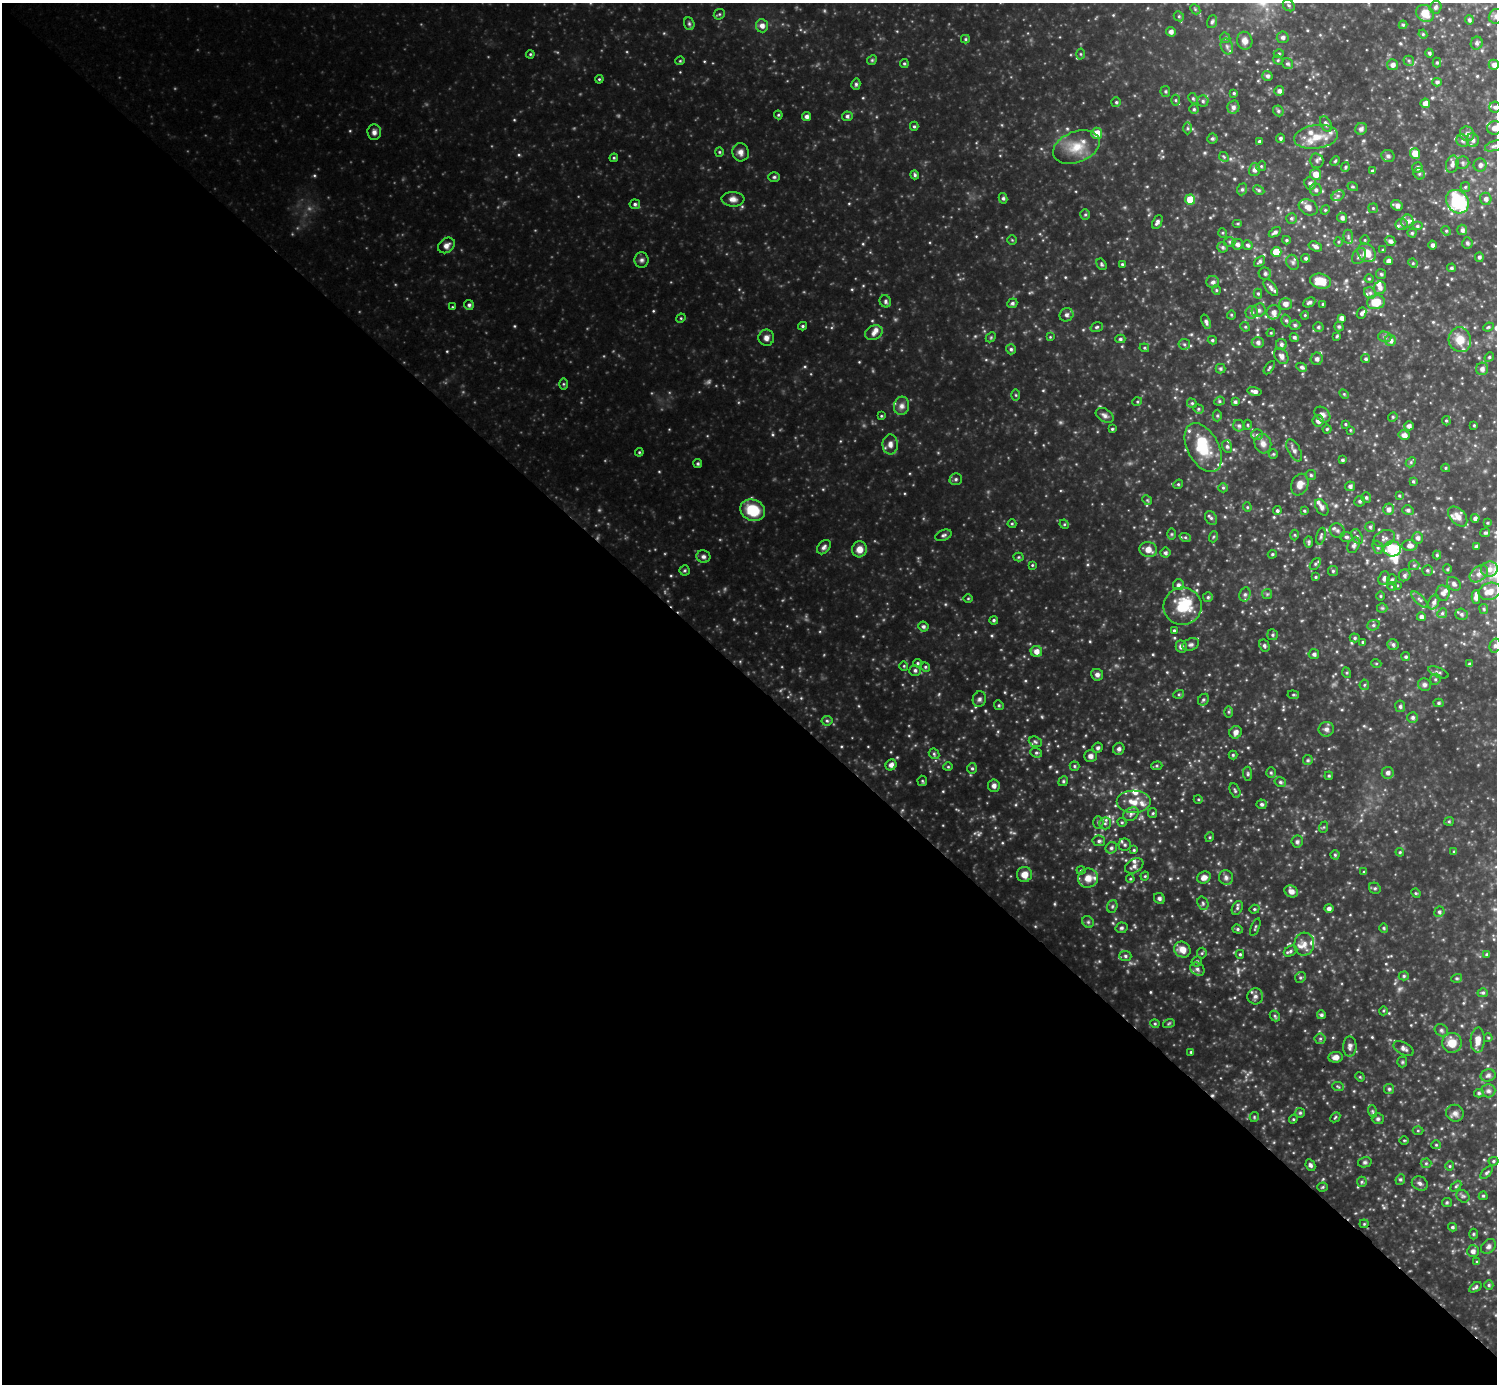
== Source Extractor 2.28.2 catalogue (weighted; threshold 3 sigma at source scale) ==
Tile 9 of 4 x 4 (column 1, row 3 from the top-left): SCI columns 4-1498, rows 1540-2921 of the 5985 x 5986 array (HDU 1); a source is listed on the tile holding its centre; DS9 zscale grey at full resolution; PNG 1499 x 1386 px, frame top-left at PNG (2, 3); each listed source drawn as its Kron ellipse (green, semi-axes under 4 px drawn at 4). Shown black and unused: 51% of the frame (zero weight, under 3 of 4 exposures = <1% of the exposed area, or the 3 px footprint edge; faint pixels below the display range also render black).
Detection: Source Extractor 2.28.2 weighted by HDU 2 'WHT'; one run over the whole footprint, this tile lists its part. Background 0.368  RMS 0.037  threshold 0.165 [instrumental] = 3 sigma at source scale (4.5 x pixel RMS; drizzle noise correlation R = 1.50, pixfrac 1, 0.05/0.05 arcsec/px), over >= 5 px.
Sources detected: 570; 6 too faint to see at this stretch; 2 inside a brighter object's white glare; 1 cosmic-ray / hot-pixel residue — neither listed nor drawn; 30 inside a brighter listed object's ellipse — not listed separately; of the other 531, all 500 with FLUX_AUTO >= 3.41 (the completeness limit of this list) listed and drawn (31 fainter detections not listed), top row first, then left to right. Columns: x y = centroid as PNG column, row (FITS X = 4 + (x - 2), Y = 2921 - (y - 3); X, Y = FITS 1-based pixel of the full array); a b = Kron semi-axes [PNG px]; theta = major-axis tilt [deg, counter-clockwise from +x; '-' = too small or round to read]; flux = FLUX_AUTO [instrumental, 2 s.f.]
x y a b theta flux
1289 5 6 5 - 6.9
1436 7 6 6 - 8.1
1195 9 6 4 -47 5
1425 13 9 8 - 52
719 14 6 5 - 5.2
1179 16 5 4 - 5.4
1496 16 8 7 - 12
1469 20 5 4 - 7.7
1212 22 6 5 - 6.8
689 24 6 5 - 6.4
1403 25 4 4 - 4.9
762 26 7 6 - 18
1171 32 5 4 - 14
1423 34 4 4 - 4.2
1283 37 6 6 - 10
1225 38 5 5 - 5.3
965 39 4 4 - 4.4
1245 41 9 7 -77 21
1477 43 6 6 - 7.5
1227 46 8 6 -70 11
1279 53 5 3 - 3.7
1429 53 4 4 - 6.9
530 54 4 3 - 4
1081 54 5 3 - 3.9
872 60 5 4 - 4.9
1278 60 5 4 - 4.4
680 61 4 4 - 3.7
1409 61 5 5 - 6.2
1437 62 5 4 - 5.1
904 64 4 4 - 5
1288 64 6 5 - 6.5
1393 65 5 5 - 14
1494 65 5 5 - 16
1267 76 5 5 - 9.5
599 79 4 4 - 3.9
1437 82 5 4 - 7.2
856 84 5 4 - 7.1
1165 91 5 4 - 4.9
1279 91 5 4 - 11
1234 93 4 4 - 4.4
1193 98 6 4 -63 5
1176 100 5 3 - 4.1
1203 101 5 5 - 7.6
1116 102 5 5 - 5.6
1425 103 5 5 - 25
1233 107 7 6 - 12
1495 107 5 5 - 8
1194 109 4 4 - 5.3
1278 111 6 5 - 5.4
778 115 4 4 - 4.3
806 116 4 4 - 12
847 116 5 5 - 8.9
1326 124 8 5 -61 10
914 126 4 4 - 5
1188 128 6 4 -90 5.8
1494 128 7 6 - 20
1361 129 6 5 - 12
374 132 8 7 - 14
1097 133 5 5 - 48
1467 134 8 7 - 15
1316 137 22 11 8 66
1212 138 5 5 - 6.5
1280 138 4 4 - 7.4
1473 140 7 6 - 11
1259 141 4 4 - 5.3
1463 141 6 6 - 8.7
1494 146 9 4 19 8.4
1076 147 24 15 22 80
719 152 4 4 - 4.4
741 152 9 8 - 17
1415 153 5 5 - 45
1388 156 7 6 - 9.1
1224 157 5 4 - 4.3
614 158 4 4 - 4.5
1317 161 7 7 - 11
1335 161 5 4 - 4.8
1463 163 7 6 - 8.2
1452 164 9 6 76 14
1480 165 6 6 - 13
1261 166 5 4 - 4.5
1345 167 5 4 - 4.9
1417 167 5 5 - 11
1254 170 6 5 - 13
1372 171 4 4 - 6.7
1316 174 6 5 - 33
1419 174 6 5 - 6.1
915 175 5 4 - 6.2
774 177 5 5 - 5.8
1310 183 6 5 - 13
1353 187 5 3 - 3.7
1465 187 5 5 - 5.2
1242 189 6 5 - 6
1259 190 6 4 -27 5.7
1316 190 6 6 - 10
1338 196 7 5 29 8.4
1003 198 5 4 - 6.7
733 199 11 7 -3 19
1190 199 5 5 - 77
1486 199 6 5 - 12
1457 202 12 10 -52 280
635 204 5 4 - 7.7
1397 205 6 5 - 13
1308 207 10 7 -30 23
1373 208 5 5 - 4.5
1325 210 5 4 - 4
1085 215 5 5 - 4.8
1291 218 5 5 - 6.4
1342 218 5 4 - 11
1407 221 6 6 - 13
1157 222 7 4 66 11
1238 224 5 3 - 3.7
1401 224 6 6 - 7.2
1417 226 5 4 - 6.4
1462 230 5 5 - 11
1446 231 5 4 - 4.7
1275 232 7 4 33 9.4
1223 233 5 3 - 3.4
1412 233 4 4 - 4.9
1348 237 7 5 -84 6.5
1012 240 4 4 - 3.5
1286 240 4 4 - 4.6
1365 240 5 4 - 4.3
1390 241 5 4 - 11
1230 242 6 5 - 5.8
1338 242 5 3 - 3.9
1467 243 5 5 - 9
1237 244 5 5 - 12
446 245 9 7 38 19
1247 245 5 4 - 7.6
1432 245 4 4 - 9.9
1315 246 7 4 -17 11
1223 247 5 5 - 6.5
1383 250 4 4 - 4.6
1276 252 5 5 - 77
1367 253 10 8 -47 51
1359 256 9 6 58 11
1479 257 5 4 - 7.9
1306 258 4 4 - 7.8
641 260 8 7 - 10
1260 261 6 4 39 8.1
1389 261 4 4 - 18
1293 262 8 6 -68 8.9
1413 263 5 4 - 4
1102 264 6 4 -58 5.4
1122 264 4 3 - 4.1
1451 268 4 4 - 6.9
1265 274 6 6 - 9.4
1381 274 5 5 - 5.5
1369 279 4 4 - 4.1
1320 281 10 7 -12 69
1213 282 6 6 - 11
1271 288 10 5 -52 12
1380 288 6 6 - 13
1216 290 5 4 - 4.4
1370 293 6 5 - 7.6
1258 294 5 4 - 5.1
885 301 6 5 - 8.1
1309 302 6 4 26 8.5
1376 302 9 7 12 69
1012 303 5 5 - 7.8
1285 304 6 5 - 16
1323 304 3 3 - 4.4
469 305 5 4 - 8.2
452 307 4 4 - 3.4
1259 310 7 6 - 9.9
1252 312 6 6 - 10
1274 312 7 6 - 15
1361 313 6 4 66 7.5
1066 315 7 6 - 11
1231 315 4 4 - 3.8
1305 315 4 3 - 3.7
681 318 5 4 - 3.6
1341 318 4 4 - 13
1286 320 6 4 -73 6.1
1206 322 7 4 -69 10
1295 325 5 4 - 6.2
803 326 4 3 - 5.2
1097 327 6 4 18 6
1245 327 5 4 - 4.6
1318 327 5 4 - 5.9
1339 327 5 4 - 6.6
1488 327 5 4 - 5.2
874 333 9 7 26 16
1271 333 4 3 - 3.5
1337 336 4 3 - 4.5
991 337 6 4 46 4.5
1050 337 4 4 - 3.5
1294 337 5 4 - 6.9
1385 337 6 5 - 9
766 338 8 8 - 16
1120 339 5 4 - 6.6
1212 340 4 3 - 5.5
1390 340 5 5 - 13
1460 340 12 11 - 49
1258 342 6 5 - 12
1184 344 6 5 - 6.9
1281 344 5 5 - 9.6
1144 348 5 4 - 4.4
1011 349 5 5 - 6.8
1281 356 8 6 -56 15
1489 357 5 4 - 5
1317 359 6 6 - 13
1366 359 4 4 - 6.3
1302 367 6 4 -27 7.7
1269 368 8 3 54 5.9
1220 369 5 5 - 6.1
1482 369 6 6 - 15
563 384 6 4 -90 4.4
1254 391 7 4 -12 13
1344 394 6 4 -45 4
1016 395 5 3 - 4.3
1219 401 5 4 - 5.3
1137 402 5 3 - 3.6
1235 402 4 4 - 6.4
1192 403 5 4 - 4.9
901 406 9 7 77 16
1198 409 5 4 - 5.2
1322 414 9 6 -43 14
1105 415 10 6 -31 12
881 416 4 4 - 3.7
1217 416 6 4 -89 5.5
1393 417 5 4 - 4.7
1318 421 6 5 - 18
1446 421 4 4 - 4.7
1345 424 4 3 - 3.8
1248 425 5 3 - 3.6
1474 425 3 3 - 3.9
1239 426 6 5 - 7.7
1409 426 4 4 - 12
1112 429 3 3 - 4.5
1327 429 4 4 - 4.6
1350 430 4 3 - 3.6
1257 435 6 5 - 7.2
1404 435 6 5 - 17
1263 443 10 8 -75 22
890 444 10 7 87 19
1227 446 6 5 - 7.1
1203 448 26 15 -61 110
1294 450 12 6 -62 15
639 452 4 4 - 3.7
1273 454 5 5 - 4.4
1342 460 4 4 - 6.2
1411 462 6 4 47 5.8
698 464 4 4 - 5.9
1446 468 4 4 - 3.9
1311 475 5 5 - 5.6
956 479 6 5 - 7.4
1413 481 4 3 - 4.6
1178 484 5 4 - 4.8
1300 485 11 8 69 27
1350 486 5 5 - 10
1223 488 5 4 - 5.1
1399 495 4 3 - 3.6
1366 497 5 5 - 6.8
1147 500 5 4 - 4.5
1360 501 5 5 - 7.4
1247 507 4 4 - 3.9
1322 507 9 5 -59 13
1388 509 5 5 - 14
753 510 13 10 -22 120
1408 510 5 5 - 8
1277 511 4 4 - 6.8
1304 511 4 3 - 4.2
1458 517 11 7 -49 23
1211 518 7 5 -61 8.4
1475 518 4 4 - 11
1487 523 4 3 - 3.5
1012 524 4 4 - 3.8
1064 524 5 4 - 3.6
1370 527 5 5 - 6.2
1337 530 8 7 - 11
1485 533 5 4 - 6.1
1171 534 6 4 90 4.7
943 535 8 5 21 8.8
1295 535 5 3 - 3.7
1321 536 8 4 76 6.9
1357 536 8 5 -62 8.4
1185 537 6 3 -18 6
1213 537 5 3 - 3.8
1346 537 6 5 - 7.3
1384 538 11 8 24 16
1418 538 6 5 - 12
1309 542 6 4 89 6.3
1354 545 8 5 63 12
1410 545 8 5 1 16
1476 546 4 3 - 7.8
824 547 8 5 46 12
1378 547 7 5 -69 6.8
859 549 8 7 - 28
1392 549 8 7 - 98
1148 550 9 7 -20 29
1165 553 5 5 - 7.1
1272 554 5 4 - 4.5
1437 555 4 4 - 5.1
703 556 7 6 - 10
1019 557 5 4 - 4.1
1315 564 7 4 52 5.9
1032 565 4 4 - 3.6
1414 565 5 5 - 4.9
1447 569 4 4 - 4.3
1489 569 8 7 - 19
685 570 5 5 - 5.4
1427 570 5 5 - 6.2
1333 571 5 5 - 5.4
1479 574 10 7 40 18
1405 575 6 5 - 8.3
1316 577 4 3 - 4.3
1384 578 7 5 68 10
1392 580 5 5 - 6.6
1454 584 8 6 -44 10
1178 585 5 5 - 8.1
1397 585 4 4 - 3.4
1392 587 5 3 - 3.9
1490 591 11 8 17 32
1443 593 7 7 - 13
1245 594 7 5 76 8.7
1267 594 5 5 - 5
1380 596 5 3 - 3.7
1208 597 5 5 - 6.2
1476 597 7 4 89 18
968 598 5 3 - 3.5
1420 600 10 4 -45 9.7
1434 602 8 5 64 9.3
1183 606 19 18 - 120
1382 608 5 5 - 5
1484 609 5 4 - 4.3
1442 613 5 4 - 5.9
1462 614 6 5 - 7.1
1421 617 4 4 - 11
994 620 4 4 - 5.9
1373 625 6 5 - 7.1
923 627 5 5 - 8
1174 630 4 3 - 4.5
1273 635 5 5 - 6.3
1355 638 5 4 - 5.7
1363 642 4 3 - 4.7
1191 644 9 6 23 8.6
1264 645 6 5 - 6.9
1393 645 6 5 - 9.2
1181 646 6 5 - 13
1495 646 7 5 74 7.9
1036 651 6 5 - 24
1314 654 5 5 - 10
1406 657 4 4 - 6.1
918 663 4 4 - 5
1376 663 5 3 - 3.5
1470 664 4 3 - 7.6
904 666 4 4 - 3.8
925 667 5 4 - 5.5
915 670 5 5 - 8.2
1438 672 11 4 -22 8.9
1347 673 5 3 - 4.3
1097 675 6 6 - 13
1435 679 6 5 - 5.7
1364 685 5 5 - 5.3
1424 685 6 6 - 9.5
1179 694 5 3 - 5.1
1293 695 6 4 -6 4.7
979 699 8 6 71 10
1203 700 6 5 - 6.4
1439 703 5 4 - 5.9
999 705 5 4 - 4.9
1400 706 6 5 - 7.4
1229 712 6 4 -90 4.7
1413 717 5 5 - 8.4
827 721 5 5 - 5.8
1326 729 7 7 - 14
1235 732 6 6 - 16
1035 742 7 5 -23 6.9
1098 748 5 5 - 7.5
1119 749 6 5 - 9.8
1036 753 6 4 -20 6.5
934 754 6 4 -45 5.4
1233 755 4 4 - 4.9
1090 756 6 5 - 15
1308 760 5 5 - 5.1
891 765 6 5 - 15
1074 766 5 4 - 5.3
1157 766 5 4 - 4.8
948 767 4 4 - 4.1
972 768 5 4 - 5.8
1271 773 5 4 - 5.6
1388 773 6 6 - 12
1248 774 7 4 -85 5.9
1329 776 4 3 - 4.9
922 781 5 4 - 4.9
1063 781 5 4 - 5.1
1280 782 6 4 -15 6.9
994 786 6 6 - 13
1235 790 7 4 -64 6.1
1198 799 4 3 - 3.4
1133 802 17 11 0 53
1262 804 5 5 - 7.4
1153 813 5 4 - 4.7
1131 814 8 6 35 12
1449 821 5 4 - 4.3
1122 822 4 4 - 4.3
1098 823 6 5 - 7.1
1105 823 6 6 - 8.5
1324 827 6 3 70 3.8
1210 837 5 3 - 3.4
1099 841 6 5 - 8.9
1297 842 6 5 - 7.9
1125 845 6 6 - 8.4
1111 848 6 5 - 8.8
1134 850 4 4 - 4.4
1400 852 4 4 - 4.1
1454 852 4 3 - 4.3
1335 855 4 4 - 5.1
1134 866 10 6 32 14
1081 870 4 4 - 4.2
1364 872 3 3 - 5
1024 874 7 7 - 33
1145 876 4 3 - 3.6
1204 877 7 6 - 20
1088 878 10 9 - 34
1226 878 7 7 - 11
1130 879 4 4 - 3.7
1375 888 6 5 - 6.2
1291 891 7 5 -30 20
1416 893 5 4 - 4.3
1159 898 6 5 - 7.4
1203 903 7 5 -70 7.5
1112 906 6 5 - 5.9
1237 908 7 5 62 7.4
1254 909 5 4 - 4.7
1329 909 5 4 - 10
1439 912 5 5 - 7.4
1088 922 6 5 - 6.6
1255 927 9 3 69 4.7
1121 928 6 5 - 6.9
1384 928 5 4 - 4.3
1238 929 5 4 - 5.6
1304 944 11 10 - 27
1182 950 8 7 - 34
1290 951 7 5 28 8
1202 953 5 5 - 4.8
1240 954 4 4 - 5
1487 954 4 4 - 6.9
1125 956 6 5 - 7.2
1197 961 5 5 - 6.3
1197 969 7 6 - 11
1404 976 5 4 - 5.2
1300 977 6 5 - 5.8
1457 978 5 3 - 4.4
1483 993 5 4 - 5.6
1255 996 8 8 - 13
1383 1011 4 3 - 3.4
1321 1015 4 4 - 7.3
1275 1016 6 4 -49 5.8
1169 1023 6 3 20 4.7
1155 1024 4 4 - 4.5
1441 1030 7 5 -33 7.9
1488 1038 4 4 - 3.7
1320 1039 5 5 - 6
1478 1040 12 7 88 30
1452 1043 10 10 - 52
1350 1046 10 7 90 13
1404 1049 11 6 -30 13
1191 1052 4 4 - 5
1335 1057 7 5 6 19
1402 1062 5 5 - 4.8
1488 1075 7 6 - 9.2
1360 1077 5 4 - 3.5
1338 1087 6 4 -5 4.6
1389 1089 5 5 - 5.6
1488 1091 7 7 - 10
1479 1093 5 4 - 5.9
1372 1111 6 4 -71 5.1
1300 1113 5 5 - 5.2
1455 1113 9 8 - 15
1254 1117 5 4 - 4.3
1335 1117 6 4 46 4.8
1293 1119 4 4 - 4.1
1378 1119 6 5 - 7
1418 1131 5 3 - 3.5
1404 1140 5 3 - 3.6
1436 1145 5 4 - 3.9
1493 1161 5 4 - 5.2
1365 1162 7 5 13 6.8
1426 1163 5 5 - 5
1310 1165 6 4 -64 7.9
1450 1166 5 4 - 4.4
1487 1173 8 4 48 6
1400 1179 5 4 - 5.7
1362 1182 5 5 - 5.4
1420 1183 8 6 -31 12
1456 1186 6 4 45 5
1322 1187 5 4 - 4.5
1463 1196 7 5 -42 7.3
1483 1196 4 4 - 4.7
1447 1202 5 4 - 4.1
1364 1224 4 4 - 4
1452 1227 4 3 - 5.3
1473 1234 5 3 - 3.9
1488 1246 8 6 45 10
1473 1251 6 6 - 12
1477 1262 4 4 - 5
1489 1285 4 4 - 4.8
1475 1287 7 4 35 7.1
Isophote crosses this tile's border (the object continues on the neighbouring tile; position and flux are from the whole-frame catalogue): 2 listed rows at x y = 1496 16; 1494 128